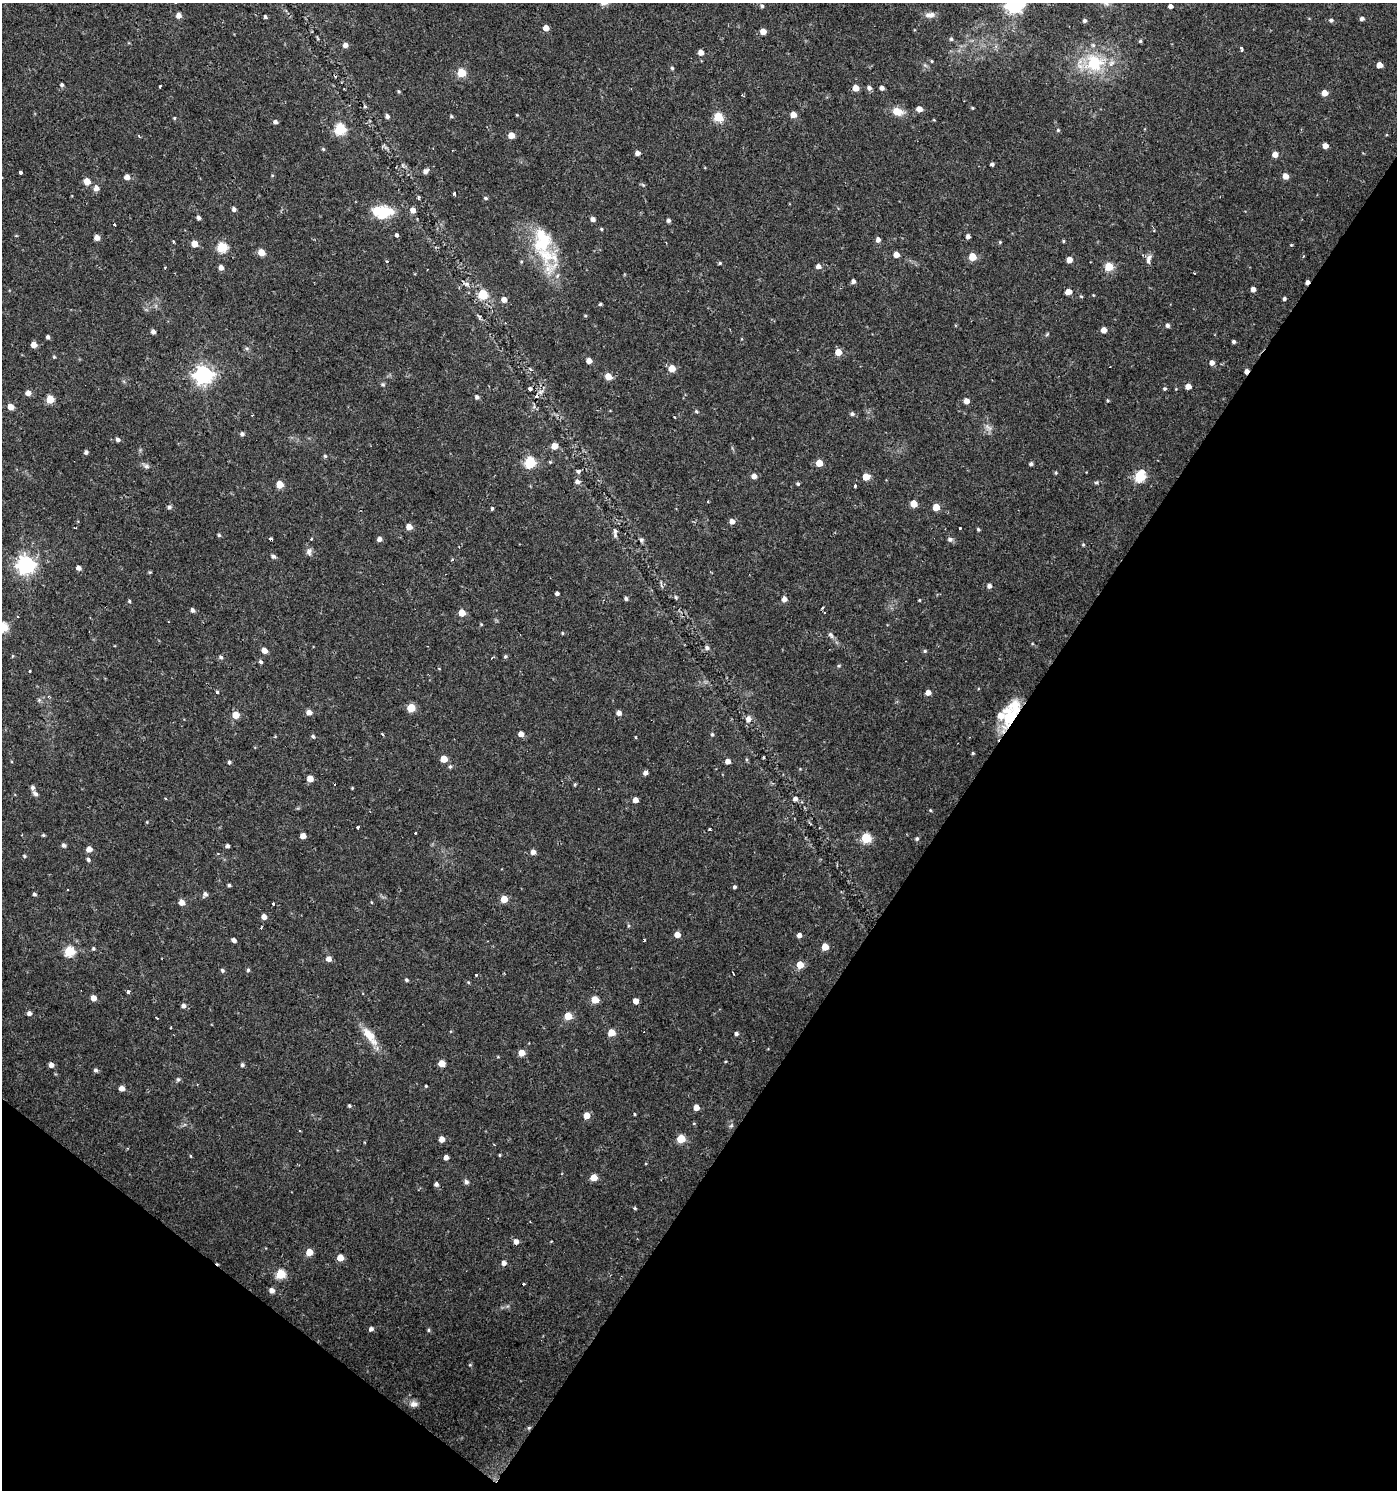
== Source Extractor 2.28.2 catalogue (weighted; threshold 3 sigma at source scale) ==
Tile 15 of 4 x 4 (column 3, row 4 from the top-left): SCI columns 2965-4359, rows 5-1492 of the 5999 x 5954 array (HDU 1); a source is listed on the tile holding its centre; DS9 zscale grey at full resolution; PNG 1399 x 1492 px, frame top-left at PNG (2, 3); no overlay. Shown black and unused: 34% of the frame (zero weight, under 2 of 3 exposures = <1% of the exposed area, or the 3 px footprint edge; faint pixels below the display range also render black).
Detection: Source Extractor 2.28.2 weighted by HDU 2 'WHT'; one run over the whole footprint, this tile lists its part. Background 0.0337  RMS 0.0035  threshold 0.0159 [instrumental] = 3 sigma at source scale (4.5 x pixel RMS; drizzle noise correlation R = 1.50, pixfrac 1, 0.0396/0.0396 arcsec/px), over >= 5 px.
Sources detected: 323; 14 cosmic-ray / hot-pixel residue — not listed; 6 inside a brighter listed object's ellipse — not listed separately; the other 303 listed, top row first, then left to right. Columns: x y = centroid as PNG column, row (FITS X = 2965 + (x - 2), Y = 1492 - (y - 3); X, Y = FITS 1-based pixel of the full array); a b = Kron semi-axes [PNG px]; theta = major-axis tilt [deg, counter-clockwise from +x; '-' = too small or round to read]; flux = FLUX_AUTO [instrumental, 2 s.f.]
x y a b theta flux
1105 3 15 5 -29 1.5
1014 5 7 6 - 99
762 6 5 4 - 0.63
1170 6 4 4 - 1.5
179 15 4 4 - 2.6
930 15 13 7 5 2
265 17 4 3 - 0.57
1362 18 5 4 - 1.1
1085 20 4 4 - 0.94
1331 20 5 5 - 0.79
546 28 5 4 - 3.4
763 31 5 4 - 3.2
951 39 5 5 - 0.59
1140 41 4 4 - 0.55
345 45 5 4 - 2
1241 48 4 3 - 1.5
701 52 4 4 - 3.1
932 61 4 3 - 0.33
1094 63 27 25 -2 19
1379 65 5 4 - 3.8
672 68 5 4 - 0.53
462 73 5 5 - 16
62 85 4 4 - 0.7
160 86 3 2 - 0.58
856 88 5 5 - 4.8
869 88 6 6 - 1.2
882 88 4 4 - 1.5
399 91 4 4 - 0.46
1324 93 4 4 - 4.2
743 95 4 2 - 0.31
365 106 5 4 - 0.48
972 108 4 3 - 0.38
919 109 5 4 - 3.3
897 112 13 9 -18 4.5
517 115 4 3 - 0.26
793 115 5 5 - 3.7
387 116 5 4 - 1
451 116 5 4 - 0.49
718 117 5 5 - 18
174 118 4 4 - 0.35
275 122 5 4 - 0.97
340 129 6 5 - 32
1058 130 4 4 - 0.46
511 135 5 4 - 4.1
1325 146 4 4 - 2.5
323 149 4 4 - 0.4
637 153 4 4 - 1.7
1275 154 5 4 - 3.1
992 164 4 3 - 0.85
425 171 7 5 36 1.3
21 173 4 3 - 5.5
1285 176 5 4 - 3.5
127 177 5 4 - 2.6
87 181 5 4 - 5.5
643 185 6 4 -43 0.47
96 188 5 5 - 2.2
454 194 3 3 - 3.2
486 198 5 4 - 0.53
234 209 5 4 - 1.1
413 210 5 5 - 2.4
382 213 20 14 -2 13
198 218 4 4 - 1
593 219 5 4 - 1.4
668 220 4 4 - 1
114 225 3 3 - 1.6
601 229 4 4 - 0.39
397 235 4 3 - 7.7
968 236 4 4 - 1.3
97 238 5 5 - 2.6
878 240 5 5 - 1.6
1063 241 4 4 - 0.4
173 242 3 3 - 0.7
1000 242 4 3 - 0.33
194 244 5 5 - 4.3
1291 245 4 3 - 0.47
222 247 5 5 - 23
261 252 5 5 - 5.6
896 255 5 4 - 3
547 256 42 22 -30 17
972 257 5 5 - 8.7
1069 260 5 4 - 3.2
1148 260 12 5 79 1.9
387 261 3 2 - 0.49
720 263 4 4 - 0.42
818 266 5 5 - 1.7
1109 267 5 5 - 12
221 268 4 4 - 2.3
1194 273 3 2 - 0.36
853 281 4 4 - 1.2
1307 282 4 3 - 1.3
467 284 6 6 - 0.9
1253 289 4 4 - 1.8
1068 292 5 4 - 3.8
483 295 5 5 - 16
1093 295 3 3 - 0.26
1081 296 5 3 - 0.3
1284 299 4 4 - 0.7
504 300 5 5 - 2.5
600 304 4 3 - 0.55
585 316 4 4 - 0.39
505 323 3 2 - 0.53
1167 325 5 4 - 0.89
1103 330 4 4 - 2.7
153 332 4 4 - 1.3
1047 334 6 4 55 0.4
48 337 4 4 - 0.85
1234 341 3 3 - 0.81
34 345 5 4 - 3.2
247 348 6 4 -1 0.57
838 352 5 5 - 5.7
54 357 4 4 - 0.42
589 360 4 4 - 3.1
1212 363 5 5 - 1.9
672 368 5 5 - 6.5
1246 371 5 4 - 1.5
203 375 7 7 - 150
608 376 5 5 - 4.7
383 384 6 5 - 0.58
1188 386 5 4 - 3.3
530 389 3 3 - 1.3
1164 389 4 4 - 0.54
28 393 5 5 - 2.1
477 397 5 5 - 0.83
50 399 5 5 - 10
1108 400 4 3 - 0.38
966 401 4 4 - 2.6
11 407 5 4 - 3.9
696 411 5 5 - 0.56
852 414 5 5 - 0.71
252 415 3 2 - 0.53
988 427 13 5 -46 1.5
242 434 5 5 - 0.93
118 439 5 4 - 1
554 446 5 5 - 4.1
86 452 4 4 - 1.1
325 456 4 4 - 0.51
530 462 5 5 - 29
819 463 5 5 - 5.9
1031 464 4 4 - 0.79
146 466 11 5 -23 1.1
578 471 6 4 1 0.81
1056 473 5 4 - 0.38
754 476 5 5 - 2.2
1139 476 7 5 60 27
866 477 5 5 - 5.7
577 481 6 5 - 1.4
1096 482 6 4 27 0.51
798 484 4 4 - 0.49
280 485 5 5 - 7.3
855 486 3 3 - 1.6
707 501 3 2 - 0.37
914 504 5 5 - 5.7
169 507 6 5 - 0.89
936 507 5 5 - 6.3
492 508 3 3 - 0.99
732 521 5 5 - 2.2
409 527 5 4 - 3.5
960 528 3 3 - 1.3
978 529 4 3 - 0.51
219 535 4 4 - 0.53
615 535 7 5 -88 0.81
379 539 5 4 - 1.5
950 539 7 5 -18 1.1
641 540 6 5 - 0.74
1083 545 4 4 - 0.38
309 552 11 7 87 1.3
273 556 5 5 - 1
452 559 3 3 - 0.65
26 564 7 7 - 150
79 568 4 4 - 1.8
150 572 4 4 - 0.38
989 586 5 4 - 1.5
557 593 4 3 - 1
676 597 6 4 -71 0.52
626 598 5 4 - 0.73
784 599 5 5 - 1.9
919 600 3 3 - 0.33
129 601 3 3 - 0.8
822 608 3 2 - 0.62
192 610 5 4 - 0.99
462 613 5 4 - 4.9
17 616 3 3 - 1
481 624 4 4 - 0.31
2 627 5 5 - 25
562 633 5 3 - 0.31
831 635 10 5 -53 1.1
707 648 6 5 - 1
264 650 5 4 - 2.8
925 651 5 5 - 0.5
12 656 5 3 - 0.31
505 656 5 4 - 0.54
221 657 6 5 - 0.77
261 662 5 4 - 0.74
217 692 4 3 - 0.66
928 692 4 4 - 2.5
411 708 5 5 - 11
309 712 5 4 - 2.5
619 713 4 4 - 2.1
236 715 5 5 - 5.3
1009 716 34 17 76 13
748 719 7 6 - 2
521 734 5 4 - 2.7
712 734 5 4 - 0.54
383 735 3 3 - 0.84
313 736 5 4 - 0.73
635 737 4 3 - 0.28
973 753 4 3 - 0.45
444 759 5 5 - 7
728 761 4 4 - 2.2
229 762 4 4 - 0.65
450 767 5 4 - 0.59
645 773 5 4 - 1.3
310 779 5 4 - 4.1
33 787 5 5 - 1.1
352 788 4 3 - 0.28
35 794 6 5 - 1.1
165 798 3 3 - 0.63
795 799 5 5 - 1.1
635 800 4 4 - 2.9
930 810 4 3 - 0.34
147 822 4 4 - 0.29
357 827 3 3 - 1.1
710 829 3 3 - 0.97
415 833 3 3 - 0.57
43 835 4 4 - 0.47
303 836 4 4 - 2.6
866 838 5 5 - 25
917 839 5 5 - 0.67
64 845 5 4 - 1.1
227 846 4 4 - 0.93
89 849 5 4 - 2.8
533 852 5 5 - 1.8
24 856 5 4 - 0.46
88 859 4 3 - 0.84
229 885 4 3 - 0.6
734 887 4 3 - 0.77
34 894 5 4 - 0.59
205 894 6 5 - 1.1
504 899 5 5 - 7
181 902 5 5 - 3.1
273 904 3 3 - 1.2
264 917 4 4 - 2.5
628 925 6 3 -90 0.43
677 935 5 4 - 3.4
799 935 4 4 - 1.6
234 940 5 4 - 1.3
825 947 5 5 - 5.6
93 948 5 5 - 0.5
69 951 5 5 - 24
329 959 5 5 - 2.2
800 965 5 5 - 7.8
222 970 5 5 - 0.66
248 970 5 4 - 0.54
733 973 4 2 - 0.43
476 975 3 3 - 1.2
406 980 4 4 - 0.59
468 982 4 3 - 0.36
128 991 3 3 - 2.1
93 998 5 5 - 2.5
595 1000 5 5 - 8
636 1001 5 4 - 3.2
183 1006 5 5 - 1.3
29 1013 5 5 - 1.4
568 1016 5 5 - 8.4
170 1028 3 2 - 0.32
611 1033 5 5 - 7.1
736 1034 4 4 - 0.87
370 1036 31 10 -53 6.2
521 1053 5 4 - 5
498 1057 5 3 - 0.28
442 1063 5 5 - 5.3
51 1065 5 4 - 2
242 1065 5 4 - 0.85
95 1070 5 4 - 0.86
178 1079 6 5 - 0.61
426 1086 3 3 - 0.37
122 1088 5 4 - 2.5
349 1106 4 4 - 0.54
696 1107 5 4 - 3.5
587 1115 5 5 - 4
731 1126 6 5 - 0.63
442 1139 5 4 - 2.8
681 1139 5 5 - 13
500 1155 4 3 - 0.36
190 1156 4 3 - 0.27
446 1157 4 4 - 1.8
593 1177 5 5 - 5.6
466 1182 6 6 - 0.87
436 1184 4 4 - 1.1
635 1208 4 4 - 0.42
516 1241 5 5 - 1.9
551 1241 4 2 - 0.25
309 1252 5 5 - 6.4
340 1257 5 5 - 4.8
504 1263 5 4 - 1.7
281 1274 5 5 - 18
523 1284 3 2 - 0.69
272 1290 5 5 - 1.7
371 1329 4 4 - 1.2
428 1330 4 4 - 0.47
470 1365 5 3 - 0.33
414 1404 10 8 2 1.7
529 1428 5 5 - 0.51
Overlapping masked pixels (flux is a lower limit): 4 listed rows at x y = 1307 282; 1246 371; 1009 716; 529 1428
Isophote crosses this tile's border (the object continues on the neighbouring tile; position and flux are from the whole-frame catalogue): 4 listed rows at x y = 1105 3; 1014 5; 762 6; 2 627